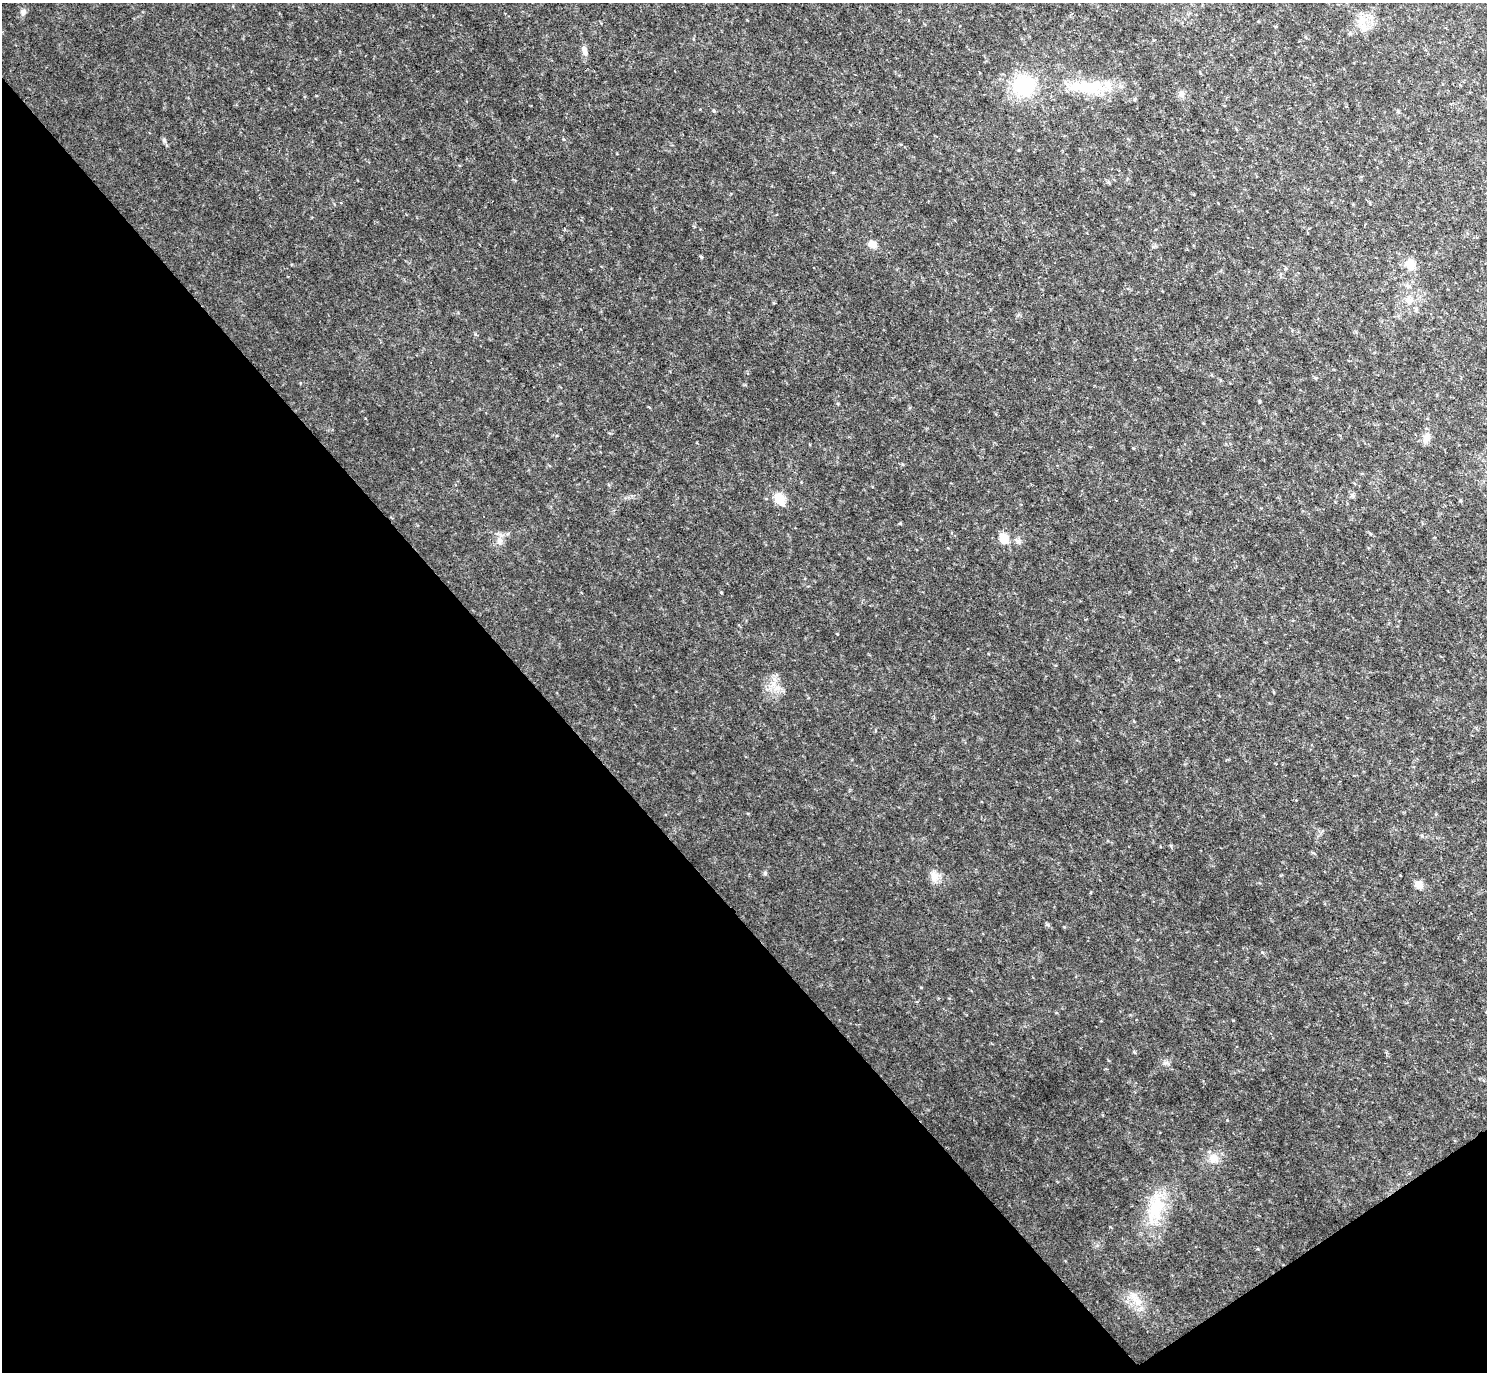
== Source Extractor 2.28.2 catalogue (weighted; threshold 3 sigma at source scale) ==
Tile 14 of 4 x 4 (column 2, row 4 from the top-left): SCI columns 1488-2972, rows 299-1668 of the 5943 x 5938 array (HDU 1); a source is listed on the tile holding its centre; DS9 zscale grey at full resolution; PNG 1489 x 1374 px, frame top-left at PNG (2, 3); no overlay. Shown black and unused: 38% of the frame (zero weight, under 2 of 3 exposures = <1% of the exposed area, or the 3 px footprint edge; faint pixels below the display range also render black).
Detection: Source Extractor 2.28.2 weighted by HDU 2 'WHT'; one run over the whole footprint, this tile lists its part. Background 0.0475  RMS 0.0074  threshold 0.0333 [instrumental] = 3 sigma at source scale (4.5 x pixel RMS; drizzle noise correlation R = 1.50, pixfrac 1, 0.05/0.05 arcsec/px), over >= 5 px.
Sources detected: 33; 1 inside a brighter object's white glare — not listed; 2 inside a brighter listed object's ellipse — not listed separately; the other 30 listed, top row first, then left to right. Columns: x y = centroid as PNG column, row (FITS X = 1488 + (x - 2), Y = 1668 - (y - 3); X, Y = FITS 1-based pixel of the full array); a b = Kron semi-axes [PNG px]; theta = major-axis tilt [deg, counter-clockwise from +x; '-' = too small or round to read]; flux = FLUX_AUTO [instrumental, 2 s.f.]
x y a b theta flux
23 12 9 7 54 2.6
1363 23 28 10 -87 10
1350 33 6 5 - 1.1
584 51 15 7 -76 3.7
1023 86 22 21 - 50
1088 86 29 18 -15 28
1182 94 9 8 - 3
714 111 5 3 - 0.81
164 140 8 6 -74 1.6
872 244 9 8 - 5.7
701 257 5 4 - 0.81
1410 264 14 11 -63 9.4
1409 300 15 11 -78 7.4
1427 438 15 9 69 5.1
1353 495 7 4 -46 1.4
779 499 8 7 - 25
900 523 5 4 - 0.63
1004 538 10 9 - 12
499 541 9 9 - 3.9
721 592 4 3 - 0.54
837 634 3 2 - 0.7
773 683 10 8 90 5.8
934 876 16 11 -77 6.3
1419 885 8 7 - 7.4
1047 925 6 5 - 1.3
1134 1052 5 4 - 0.84
1166 1063 8 5 28 1.9
1213 1158 14 12 -10 8.3
1155 1208 50 21 76 37
1138 1302 12 11 - 8.5
Unlisted compact peaks at least as high as the median listed source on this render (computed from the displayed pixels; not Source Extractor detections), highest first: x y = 765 873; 1262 952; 475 334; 921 987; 1064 927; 1233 1020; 1171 846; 1227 1120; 563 139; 365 418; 1133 448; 1313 853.